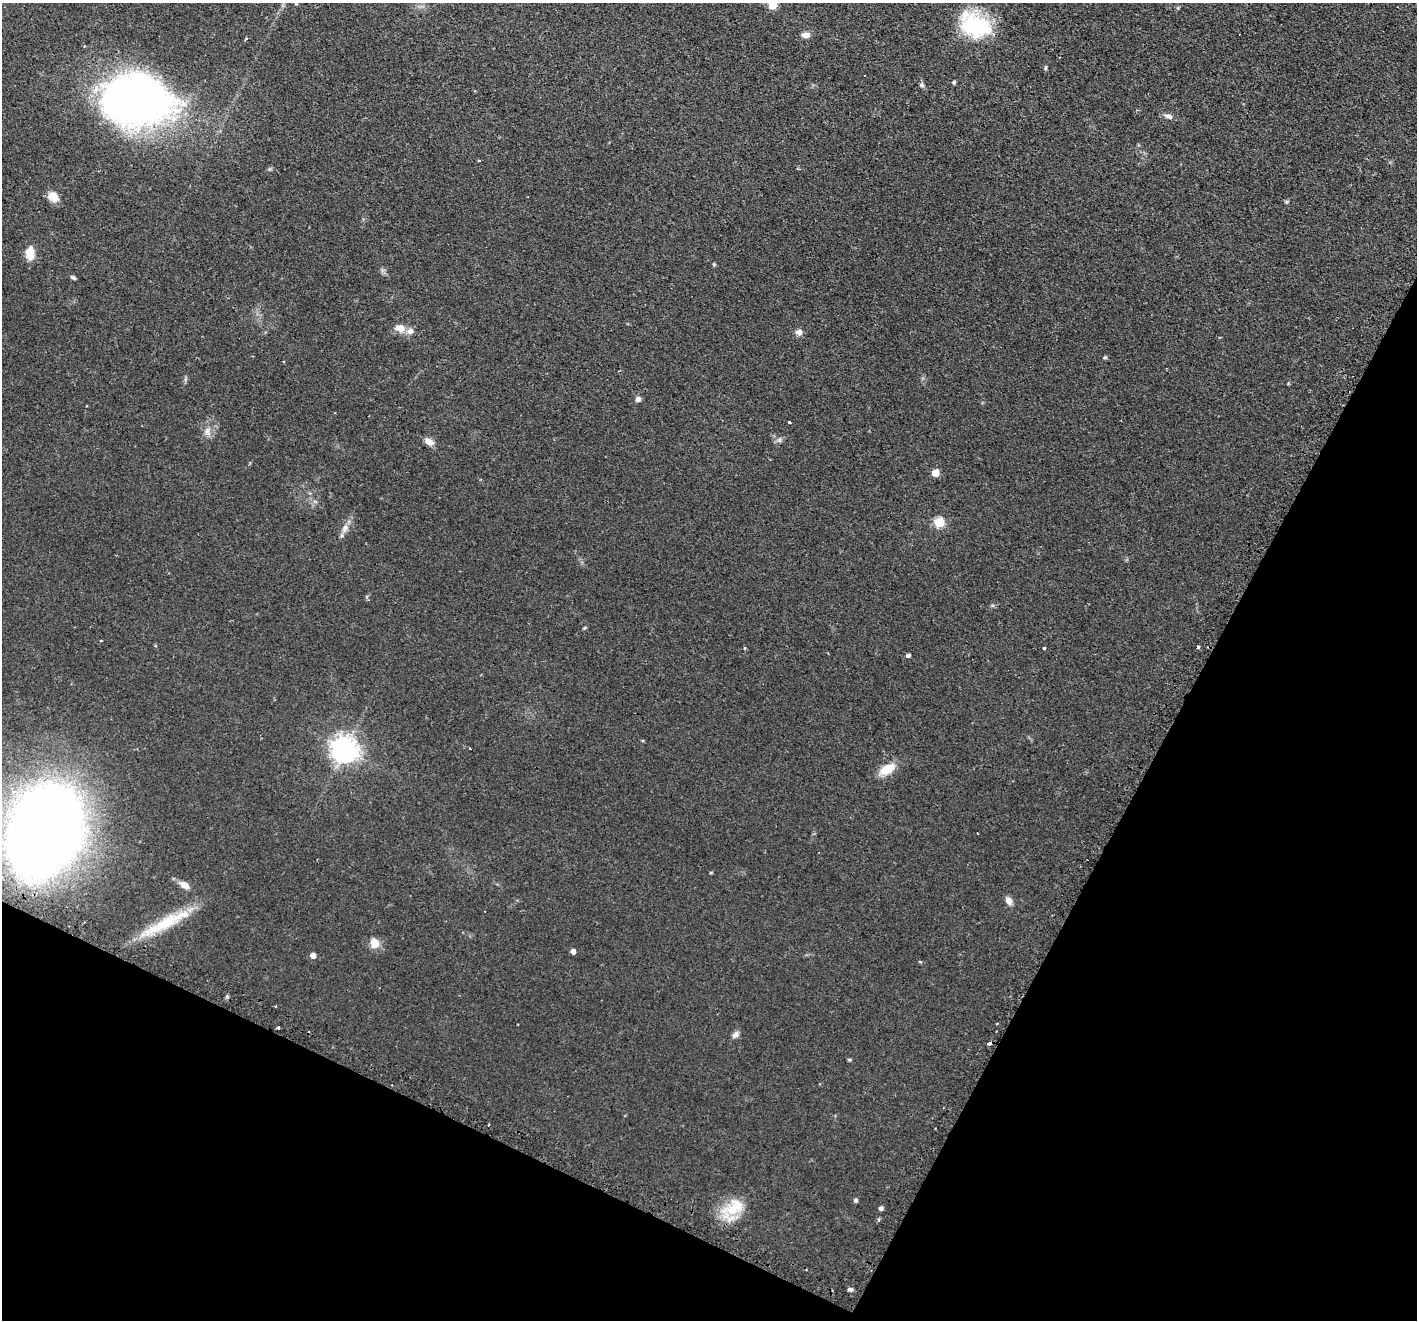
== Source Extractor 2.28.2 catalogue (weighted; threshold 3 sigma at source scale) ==
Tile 15 of 4 x 4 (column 3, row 4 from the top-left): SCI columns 2873-4287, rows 175-1492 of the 5744 x 5759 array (HDU 1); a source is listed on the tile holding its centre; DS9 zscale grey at full resolution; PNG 1419 x 1322 px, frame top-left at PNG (2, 3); no overlay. Shown black and unused: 26% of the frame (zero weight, under 2 of 3 exposures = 4% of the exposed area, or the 3 px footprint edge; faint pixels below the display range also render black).
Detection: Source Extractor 2.28.2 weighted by HDU 2 'WHT'; one run over the whole footprint, this tile lists its part. Background 0.0598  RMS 0.006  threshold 0.0269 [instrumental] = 3 sigma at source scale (4.5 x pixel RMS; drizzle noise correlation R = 1.50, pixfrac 1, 0.05/0.05 arcsec/px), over >= 5 px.
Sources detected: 54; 4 cosmic-ray / hot-pixel residue — not listed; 2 inside a brighter listed object's ellipse — not listed separately; the other 48 listed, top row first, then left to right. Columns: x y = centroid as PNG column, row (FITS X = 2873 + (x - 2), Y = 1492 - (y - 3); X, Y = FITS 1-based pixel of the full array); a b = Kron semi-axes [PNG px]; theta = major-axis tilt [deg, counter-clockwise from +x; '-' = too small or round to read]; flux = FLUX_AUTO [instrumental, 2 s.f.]
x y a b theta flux
772 5 5 5 - 17
975 25 35 26 -18 42
805 35 11 7 1 3.1
1045 68 6 4 89 0.75
954 82 4 4 - 0.98
921 85 6 6 - 1.3
135 100 65 46 -8 320
1168 116 11 6 -19 2.5
53 197 13 10 -39 6.1
1286 202 6 4 19 0.72
30 253 17 10 85 6.6
714 264 5 4 - 0.64
73 278 8 4 -35 1
400 328 15 10 -14 4.8
799 332 8 7 - 2.9
1105 357 6 4 0 0.73
638 399 7 6 - 2
789 422 3 3 - 0.72
207 431 12 6 66 3.1
780 440 8 4 81 1.1
429 442 11 7 -30 4
935 473 5 5 - 11
939 522 5 5 - 30
345 528 13 8 64 4.1
584 628 6 3 70 0.62
101 640 3 2 - 0.49
744 648 4 3 - 0.51
1044 648 3 3 - 0.76
908 656 4 3 - 2.2
344 750 8 8 - 600
887 769 20 10 28 10
45 830 49 37 69 1400
711 872 5 3 - 0.58
184 885 15 8 -30 4.2
1008 900 10 7 -63 3.3
165 923 68 12 27 27
375 944 10 9 - 6.7
573 951 4 4 - 2.8
313 955 5 5 - 3.8
275 1006 2 2 - 0.62
997 1024 3 2 - 0.74
736 1035 10 7 45 2.3
849 1060 4 3 - 1.1
488 1125 3 2 - 0.54
855 1200 5 4 - 1.3
881 1208 4 4 - 1.8
732 1209 34 18 41 19
850 1289 7 4 -5 1.1
Isophote crosses this tile's border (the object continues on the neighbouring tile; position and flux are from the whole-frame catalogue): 1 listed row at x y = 772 5